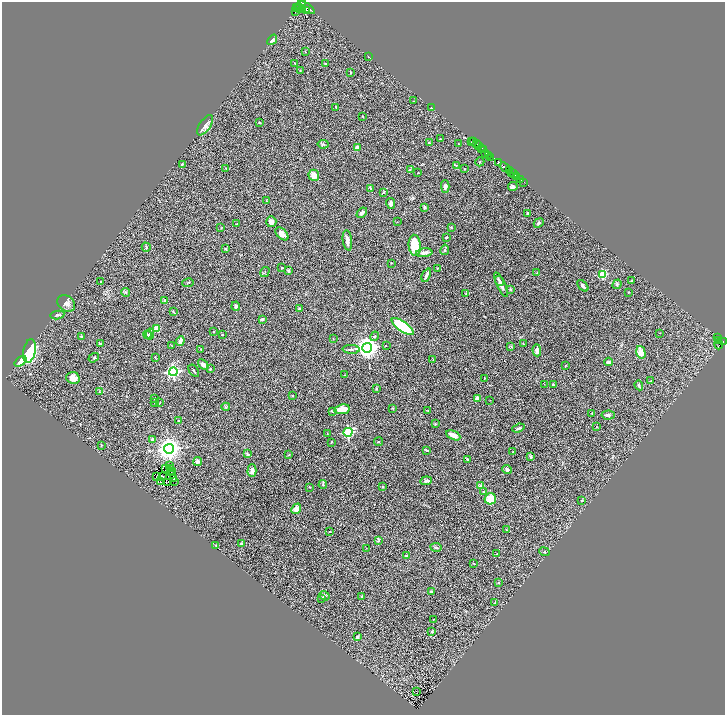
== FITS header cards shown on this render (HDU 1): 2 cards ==
NAXIS1  =                 1445
NAXIS2  =                 1426

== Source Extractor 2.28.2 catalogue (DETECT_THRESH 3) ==
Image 1445 x 1426 px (HDU 1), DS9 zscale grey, zoomed out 1/2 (1 PNG px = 2 x 2 image px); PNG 727 x 717 px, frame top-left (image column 1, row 1426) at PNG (2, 2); each listed source drawn as its Kron ellipse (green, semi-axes under 4 px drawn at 4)
Background 1.03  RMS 0.06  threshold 0.181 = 3 sigma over >= 5 px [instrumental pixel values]
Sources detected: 256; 37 cannot appear on this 1/2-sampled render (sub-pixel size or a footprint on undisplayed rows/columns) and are neither listed nor drawn; the other 219 listed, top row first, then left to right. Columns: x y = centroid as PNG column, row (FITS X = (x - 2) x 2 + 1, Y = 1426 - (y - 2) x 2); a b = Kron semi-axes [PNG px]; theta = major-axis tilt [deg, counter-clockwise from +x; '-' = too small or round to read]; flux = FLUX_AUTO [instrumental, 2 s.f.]
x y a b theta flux
300 5 7 4 56 770
297 7 2 1 - 64
307 8 9 3 -36 910
299 9 4 2 - 350
303 9 3 3 - 200
306 11 2 2 - 100
295 12 2 1 - 2500
272 40 6 3 51 42
305 52 2 2 - 4
369 57 3 1 - 4.7
295 63 4 2 - 5.4
325 64 3 3 - 6.7
300 70 2 1 - 3.9
351 73 3 2 - 7.9
414 101 2 2 - 4.2
336 107 3 2 - 8.9
431 108 2 1 - 6.6
362 116 2 2 - 4
259 122 2 2 - 21
205 125 11 5 56 57
440 139 3 2 - 9.5
471 141 4 1 - 17
474 142 3 2 - 15
429 143 2 2 - 16
323 144 5 3 - 15
459 144 2 2 - 8.4
476 144 2 2 - 110
478 146 3 2 - 190
357 147 4 3 - 65
482 149 2 2 - 150
483 150 3 2 - 180
485 153 4 1 - 37
489 155 3 2 - 120
491 158 3 1 - 24
480 162 5 2 - 8
498 163 4 3 - 220
182 164 3 3 - 8.4
456 165 4 3 - 9.6
505 167 5 3 - 250
226 168 4 3 - 11
410 169 3 2 - 4.7
465 169 2 2 - 7
509 171 2 1 - 57
512 172 2 1 - 49
418 173 3 2 - 5.1
513 173 4 2 - 110
314 175 5 5 - 88
517 176 2 1 - 25
520 179 3 2 - 29
524 182 2 1 - 6.1
445 186 6 4 -87 38
513 187 5 4 - 29
370 188 3 3 - 11
384 192 3 3 - 13
266 201 3 3 - 7.5
391 203 5 4 - 41
424 208 3 2 - 17
362 213 6 4 43 37
527 213 3 3 - 15
271 222 5 5 - 57
397 222 2 2 - 3.9
237 223 2 2 - 7.7
539 223 5 3 - 15
451 227 3 3 - 7.8
221 228 3 2 - 3.9
282 234 8 4 -45 79
446 237 3 2 - 13
347 240 10 4 -82 55
415 245 10 6 -86 330
146 247 5 3 - 11
225 249 2 2 - 15
445 250 5 3 - 18
424 253 8 3 6 62
391 263 2 2 - 6.5
282 267 3 3 - 9.5
437 268 3 3 - 6
288 271 3 3 - 19
265 272 5 2 - 9.8
537 273 4 2 - 5.2
603 274 4 3 - 480
426 275 7 3 65 44
100 281 2 1 - 3.5
499 281 5 3 - 20
632 281 4 3 - 8.1
188 283 6 2 10 8.2
617 284 5 4 - 17
501 285 13 3 -65 55
583 286 7 3 -46 24
510 289 4 3 - 11
126 292 4 3 - 12
466 293 3 3 - 7.9
628 293 3 2 - 5
165 300 4 3 - 14
66 303 9 7 -39 54
236 306 4 3 - 21
299 309 2 2 - 13
174 312 4 2 - 12
57 315 7 3 10 20
262 319 3 2 - 22
403 326 13 5 -35 970
157 329 4 3 - 170
213 332 2 2 - 11
660 333 2 1 - 4.6
150 334 5 2 - 22
147 335 4 3 - 22
222 335 3 3 - 9.5
81 336 3 3 - 9.5
375 336 5 3 - 19
717 337 2 1 - 33
333 338 2 2 - 4.4
719 340 2 1 - 29
180 341 5 3 - 75
723 341 2 2 - 77
100 344 2 2 - 18
523 344 3 2 - 6.1
719 344 5 2 - 0.5
171 345 3 2 - 4.4
386 346 3 2 - 5.6
511 347 3 2 - 8.1
367 348 5 5 - 9200
201 349 3 2 - 4.6
351 349 8 3 -2 26
537 350 6 4 -88 47
29 351 12 6 78 640
641 352 6 4 -74 130
155 357 3 2 - 5.9
94 358 6 3 35 15
433 360 3 2 - 4.4
21 361 7 4 38 120
609 362 4 3 - 45
203 364 6 4 -39 45
566 365 2 2 - 7
210 369 3 2 - 11
194 371 7 2 -54 10
173 372 4 4 - 2300
344 375 2 2 - 3.4
73 378 7 6 - 89
485 378 3 2 - 6.3
651 381 4 2 - 7.8
544 384 2 2 - 3.4
553 385 3 2 - 6
639 385 5 3 - 19
376 388 3 3 - 9.7
99 392 4 3 - 8.6
292 396 2 2 - 6.3
155 398 2 2 - 10
478 398 3 3 - 71
490 400 3 1 - 4
154 403 2 2 - 3.1
160 403 2 1 - 3.1
226 407 4 3 - 13
392 408 3 2 - 6.2
342 409 8 5 10 170
428 410 2 2 - 5
332 411 4 3 - 12
592 414 3 2 - 6
608 415 6 4 4 23
179 421 3 2 - 5.2
435 424 3 3 - 9.2
597 427 2 2 - 6.3
518 428 6 3 20 20
348 432 4 3 - 1300
327 434 2 1 - 3.3
453 435 7 4 -26 83
152 439 3 3 - 24
331 442 3 2 - 8.2
378 442 4 2 - 7.9
101 445 2 2 - 8.5
169 449 5 5 - 10000
427 450 3 2 - 11
512 452 2 2 - 4.2
248 454 4 3 - 16
289 455 3 2 - 6.2
531 456 4 3 - 13
468 459 3 3 - 8.3
197 462 5 4 - 32
170 466 2 1 - 2.7
166 468 2 1 - 3.5
170 469 2 1 - 3.2
507 470 5 4 - 27
171 471 2 1 - 0.91
172 471 3 2 - 11
252 471 6 4 86 53
162 476 2 1 - 2.8
156 477 2 1 - 6.6
173 479 2 1 - 4.9
174 481 2 1 - 3.9
426 481 6 3 8 28
161 482 4 2 - 6
167 482 2 1 - 0.46
323 484 4 3 - 11
480 486 4 3 - 38
309 487 3 2 - 5.8
382 487 3 3 - 10
483 492 3 2 - 5.5
490 499 6 5 - 220
582 500 3 2 - 11
296 509 5 4 - 73
506 530 3 2 - 6.3
330 532 3 2 - 5.5
378 541 4 3 - 11
242 544 2 2 - 62
216 545 3 2 - 5.2
436 547 5 3 - 27
366 548 3 2 - 3.8
544 552 5 3 - 14
497 554 3 2 - 6.7
406 556 4 3 - 11
474 564 3 2 - 5.4
498 583 4 2 - 8.4
431 592 3 2 - 12
324 596 5 4 - 18
362 596 3 2 - 7.3
322 598 3 2 - 9.1
495 603 3 2 - 5.6
433 619 2 2 - 11
432 632 3 2 - 13
357 637 2 2 - 25
416 691 2 1 - 45
At the frame edge (FLAGS 8, measured only in part): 1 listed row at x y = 723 341
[37 sub-pixel or undisplayed-footprint detections neither listed nor drawn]